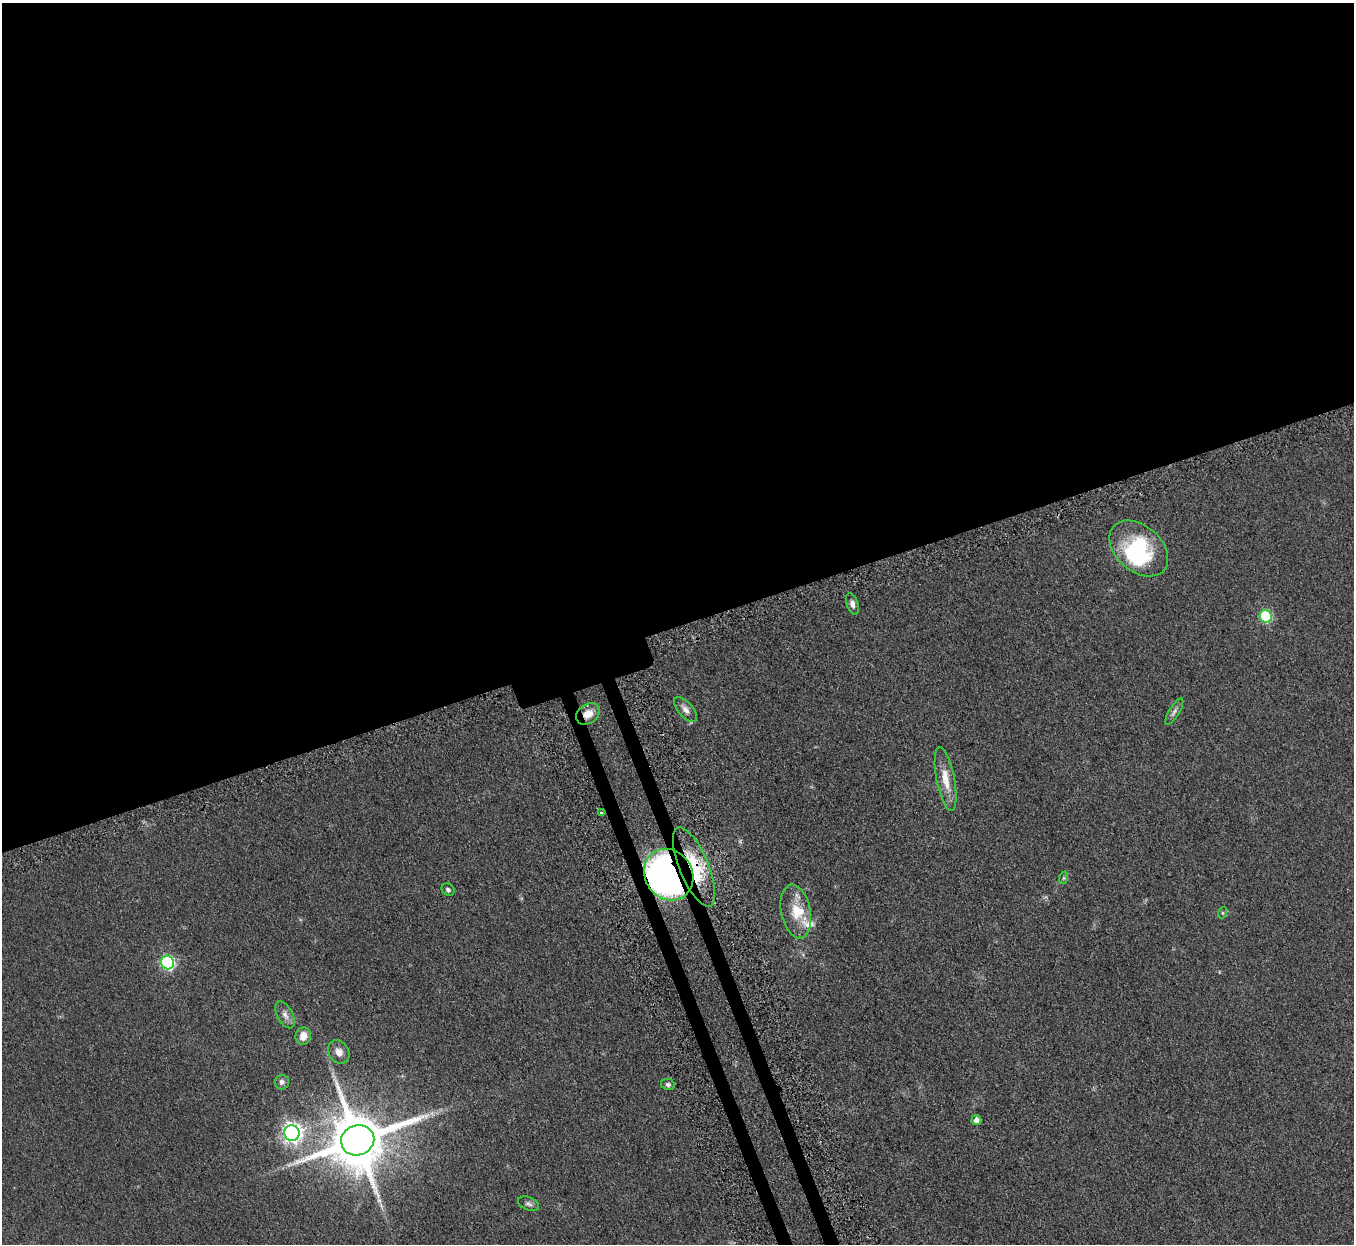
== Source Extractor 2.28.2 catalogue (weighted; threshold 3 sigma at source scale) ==
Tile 2 of 4 x 4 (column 2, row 1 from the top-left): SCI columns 1410-2761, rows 4052-5293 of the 5523 x 5490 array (HDU 1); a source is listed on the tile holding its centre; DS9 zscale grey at full resolution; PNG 1356 x 1246 px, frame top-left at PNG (2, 3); each listed source drawn as its Kron ellipse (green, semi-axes under 4 px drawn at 4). Shown black and unused: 52% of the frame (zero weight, under 3 of 5 exposures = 4% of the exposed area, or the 3 px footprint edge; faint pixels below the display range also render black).
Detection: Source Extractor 2.28.2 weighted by HDU 2 'WHT'; one run over the whole footprint, this tile lists its part. Background 0.0774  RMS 0.0073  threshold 0.0329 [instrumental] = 3 sigma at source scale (4.5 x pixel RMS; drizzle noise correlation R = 1.50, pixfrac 1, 0.05/0.05 arcsec/px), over >= 5 px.
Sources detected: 27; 1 inside a brighter object's white glare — neither listed nor drawn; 2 inside a brighter listed object's ellipse — not listed separately; the other 24 listed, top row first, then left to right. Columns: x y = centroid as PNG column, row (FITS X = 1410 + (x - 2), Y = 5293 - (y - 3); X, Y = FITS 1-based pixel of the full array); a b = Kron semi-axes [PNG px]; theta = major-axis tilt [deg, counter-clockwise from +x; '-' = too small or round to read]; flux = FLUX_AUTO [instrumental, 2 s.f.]
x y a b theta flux
1139 548 33 23 -41 59
852 604 11 6 -72 3.1
1266 616 6 6 - 58
685 710 15 7 -50 4.1
1174 712 15 5 58 2.5
588 714 13 9 34 8.1
946 779 32 9 -79 12
601 813 4 3 - 2.5
694 867 42 14 -67 37
669 875 27 23 -54 330
1063 878 6 4 71 1.1
448 890 7 5 -36 1.5
796 911 27 14 -78 16
1222 913 6 4 71 0.81
167 963 7 6 - 100
285 1015 15 7 -62 4.1
303 1036 9 7 74 6.1
339 1052 12 10 -57 4.8
282 1082 7 7 - 2.4
668 1084 7 5 -14 1.7
976 1120 5 5 - 3.4
292 1133 8 7 - 330
358 1140 17 15 21 5300
528 1204 11 6 -21 2.3
Overlapping masked pixels (flux is a lower limit): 3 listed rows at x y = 588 714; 694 867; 669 875